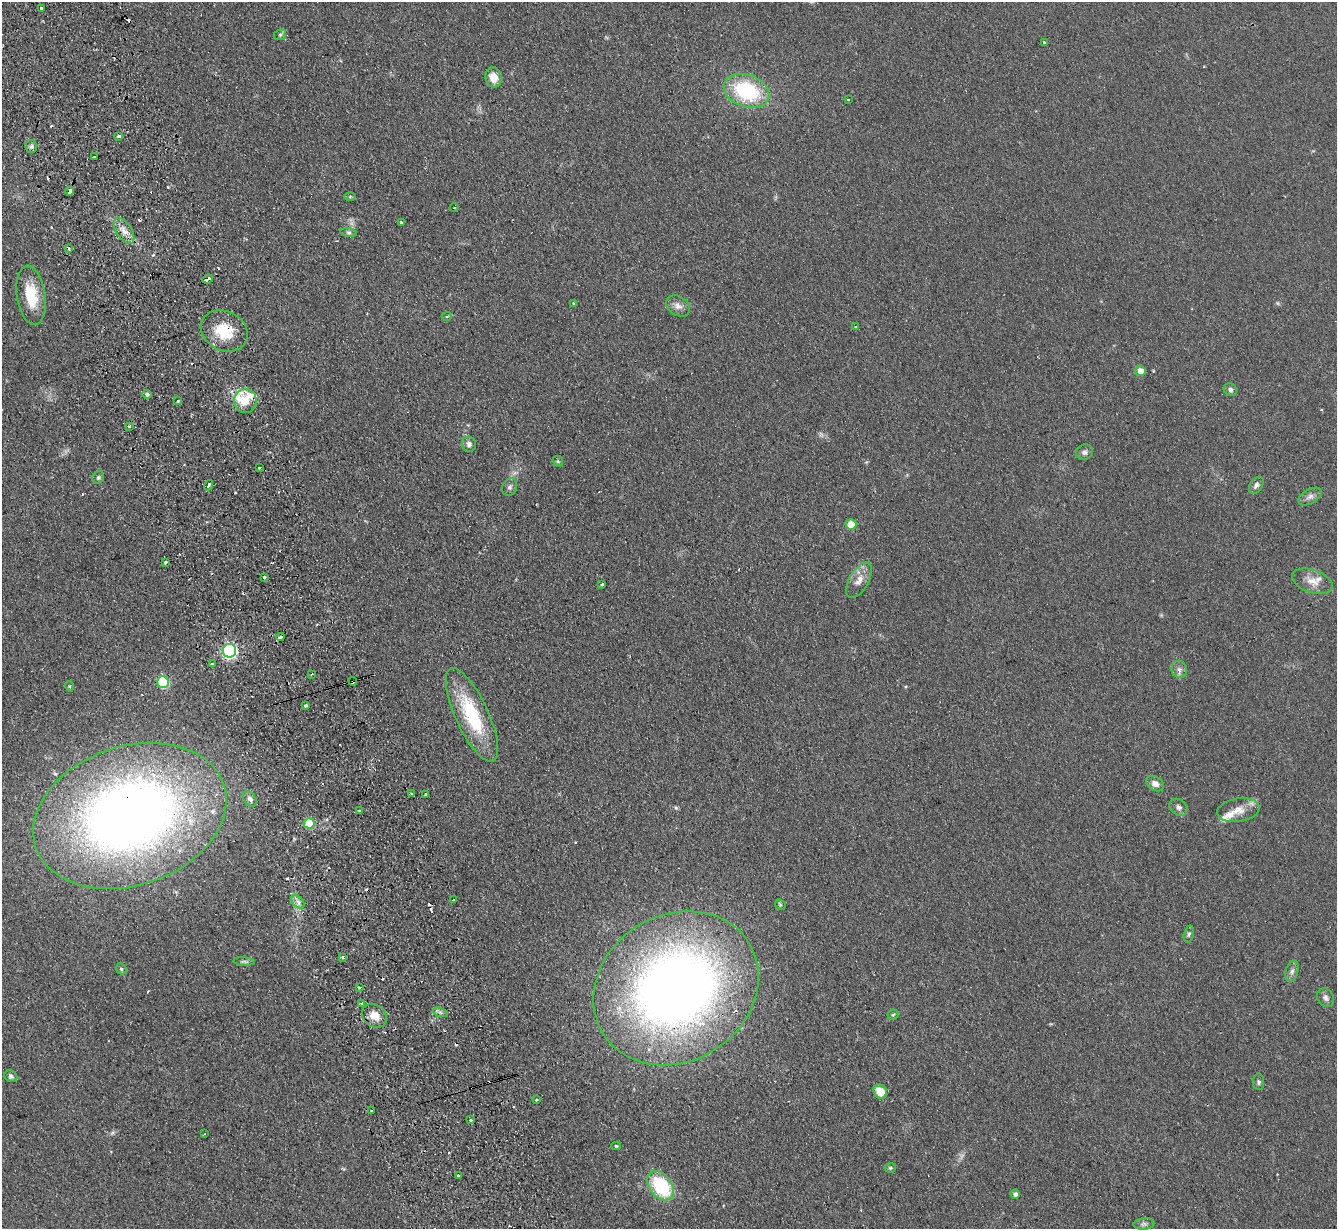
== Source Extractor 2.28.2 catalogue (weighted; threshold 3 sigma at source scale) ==
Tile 11 of 4 x 4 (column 3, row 3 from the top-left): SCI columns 2721-4055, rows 1386-2612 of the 5439 x 5351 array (HDU 1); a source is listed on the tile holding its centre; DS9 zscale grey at full resolution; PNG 1339 x 1231 px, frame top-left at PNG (2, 2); each listed source drawn as its Kron ellipse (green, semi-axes under 4 px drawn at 4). Shown black and unused: <1% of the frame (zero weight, under 2 of 3 exposures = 3% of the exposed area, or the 3 px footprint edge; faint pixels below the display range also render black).
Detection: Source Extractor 2.28.2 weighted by HDU 2 'WHT'; one run over the whole footprint, this tile lists its part. Background 0.0751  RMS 0.0075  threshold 0.0339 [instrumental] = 3 sigma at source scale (4.5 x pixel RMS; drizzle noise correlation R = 1.50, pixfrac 1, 0.05/0.05 arcsec/px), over >= 5 px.
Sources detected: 121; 25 cosmic-ray / hot-pixel residue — neither listed nor drawn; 5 inside a brighter listed object's ellipse — not listed separately; the other 91 listed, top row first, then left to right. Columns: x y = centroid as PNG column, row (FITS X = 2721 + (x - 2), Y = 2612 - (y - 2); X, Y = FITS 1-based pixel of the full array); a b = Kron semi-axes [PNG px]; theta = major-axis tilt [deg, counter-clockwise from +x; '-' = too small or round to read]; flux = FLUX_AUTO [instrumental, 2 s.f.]
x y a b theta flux
41 8 3 3 - 3.2
280 35 6 5 - 1.3
1044 42 4 2 - 0.69
493 77 10 8 -80 8.7
747 91 23 16 -20 61
848 100 3 2 - 1
119 136 3 3 - 3.1
31 147 6 6 - 1.9
95 157 3 2 - 1.5
70 191 4 3 - 5.8
350 197 6 4 0 0.99
454 208 4 3 - 0.64
401 222 3 3 - 2
124 231 15 7 -57 6.2
349 232 8 4 -8 1.7
68 248 3 3 - 4.6
208 279 5 3 - 6.7
31 295 30 14 -82 24
573 303 3 3 - 0.8
678 306 13 9 -33 4.6
447 316 5 3 - 0.64
856 327 4 3 - 0.94
224 331 24 19 -27 25
1140 371 5 5 - 8.2
1230 390 7 6 - 2
147 394 5 4 - 2.3
178 401 3 3 - 0.68
245 401 12 11 - 12
129 426 3 3 - 1.9
469 444 8 7 - 2.9
1084 452 8 7 - 2.6
558 461 6 5 - 1.1
259 467 3 3 - 2.7
98 478 6 5 - 1.6
209 485 5 3 - 4.7
1256 485 9 6 56 2.6
510 487 9 7 63 2.5
1310 497 13 7 30 3.6
851 524 5 5 - 14
165 562 3 3 - 1.6
265 577 3 3 - 2
859 580 19 9 60 7.7
1312 581 21 11 -19 9.4
602 584 3 3 - 1.5
280 637 4 3 - 4.7
229 651 7 6 - 150
212 664 3 3 - 0.91
1179 669 9 7 -71 2.9
312 674 3 2 - 0.85
353 681 4 3 - 7
163 682 6 6 - 55
69 686 5 3 - 0.67
306 705 4 3 - 1.4
472 715 51 16 -65 55
1155 784 9 7 -33 4.4
411 794 3 3 - 2.5
425 794 3 3 - 1
250 799 8 5 -58 2.5
1178 807 10 7 -38 2.9
1238 810 21 11 9 10
359 811 3 3 - 1.3
130 816 99 69 18 670
309 823 5 5 - 23
453 900 3 2 - 0.67
298 902 8 5 -45 2.6
780 905 6 5 - 1.1
1189 934 8 5 75 1.6
342 957 3 3 - 1.7
244 962 10 4 -5 1.7
121 969 6 5 - 1.3
1292 971 11 6 74 2.8
359 987 4 3 - 2.2
676 988 86 73 32 680
1326 998 10 8 -54 2.8
362 1003 4 3 - 1.3
440 1012 7 4 -19 1.9
893 1015 5 5 - 1.2
374 1016 13 11 -39 8.8
11 1076 7 5 -31 1.7
1259 1082 8 5 -89 1.6
880 1092 7 6 - 13
537 1100 3 3 - 1.4
371 1111 3 3 - 0.81
471 1120 3 2 - 1.5
204 1134 2 2 - 0.57
616 1146 5 4 - 1.2
890 1168 5 5 - 1.1
458 1175 3 3 - 1.6
661 1186 16 11 -52 52
1015 1194 4 4 - 2.9
1144 1224 10 5 5 2.2
Overlapping masked pixels (flux is a lower limit): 6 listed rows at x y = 70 191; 224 331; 280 637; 353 681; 130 816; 676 988